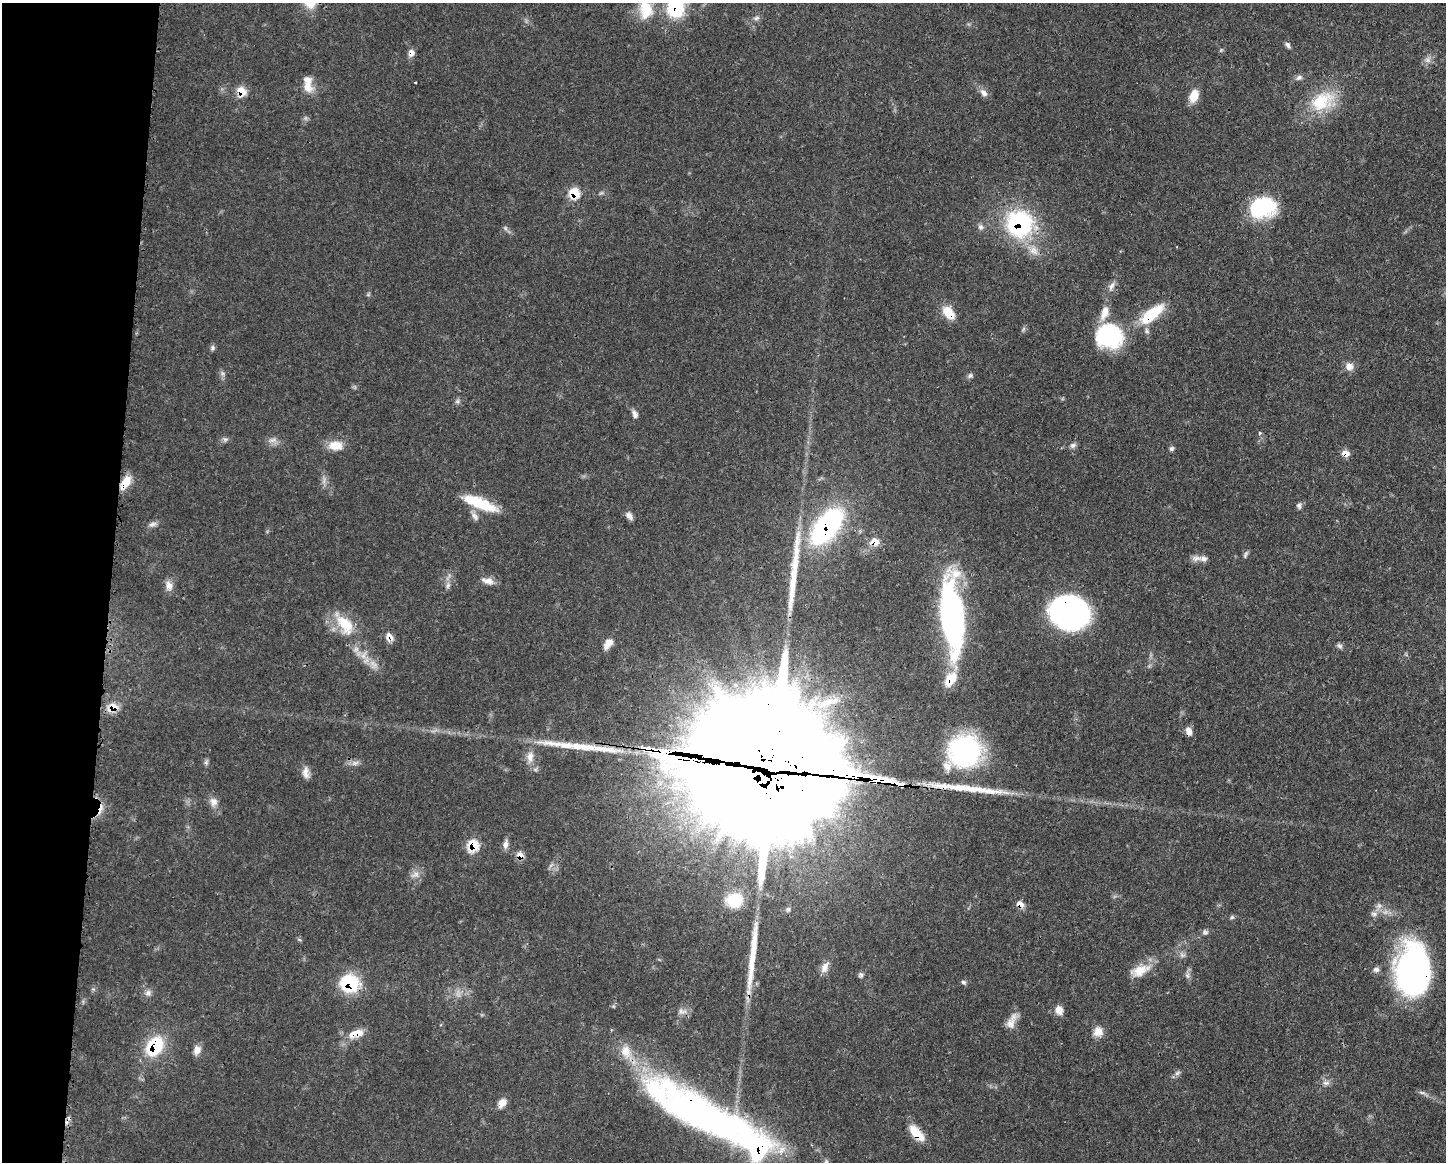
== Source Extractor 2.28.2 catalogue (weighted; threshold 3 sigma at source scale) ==
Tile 7 of 3 x 4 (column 1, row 3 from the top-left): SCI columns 118-1561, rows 1161-2320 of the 4678 x 4645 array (HDU 1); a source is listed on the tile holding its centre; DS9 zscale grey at full resolution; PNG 1448 x 1164 px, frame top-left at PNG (2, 3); no overlay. Shown black and unused: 8% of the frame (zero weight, under 3 of 4 exposures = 1% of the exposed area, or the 3 px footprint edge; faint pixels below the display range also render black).
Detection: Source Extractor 2.28.2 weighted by HDU 2 'WHT'; one run over the whole footprint, this tile lists its part. Background 0.0581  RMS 0.0033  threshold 0.015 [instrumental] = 3 sigma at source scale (4.5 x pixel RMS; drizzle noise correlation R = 1.50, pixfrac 1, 0.05/0.05 arcsec/px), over >= 5 px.
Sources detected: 123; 2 too faint to see at this stretch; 3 inside a brighter object's white glare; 2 cosmic-ray / hot-pixel residue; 5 long thin detections or spike segments (spike, bleed or trail) — not listed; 9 inside a brighter listed object's ellipse — not listed separately; the other 102 listed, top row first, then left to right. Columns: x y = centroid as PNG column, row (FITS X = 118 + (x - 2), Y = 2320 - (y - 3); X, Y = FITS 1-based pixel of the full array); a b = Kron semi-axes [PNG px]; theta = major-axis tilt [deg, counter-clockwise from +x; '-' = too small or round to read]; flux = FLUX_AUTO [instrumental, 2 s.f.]
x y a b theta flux
675 6 24 17 88 23
646 9 28 18 -85 9
756 18 9 5 27 0.92
1288 45 9 5 -57 0.96
411 53 9 8 - 1.7
1428 60 9 8 - 1.7
1299 77 9 7 23 1.2
307 87 19 13 -43 4.1
241 91 8 7 - 6.7
984 93 12 7 -43 1.8
1194 96 12 8 69 5.9
1322 101 37 24 29 16
574 193 8 7 - 11
1263 207 28 20 15 25
1019 223 17 17 - 59
981 227 9 7 -89 1.2
505 228 6 6 - 0.7
1034 250 15 11 -44 3.8
1111 286 13 7 68 1.9
948 313 19 11 -53 5.6
1152 314 35 13 39 14
1023 329 7 4 70 0.6
1109 336 30 27 -15 31
213 348 7 6 - 0.82
1349 366 10 10 - 2.5
222 373 8 4 -72 0.81
970 375 8 6 24 0.83
457 401 7 5 45 0.79
635 414 10 6 -67 1.4
1259 433 4 4 - 0.67
226 439 7 4 18 0.75
273 440 11 6 -1 1.7
335 445 19 12 -1 4.9
1073 445 8 7 - 1.1
1171 448 6 6 - 0.76
1346 453 8 6 -20 3
125 483 17 8 59 5.7
480 503 40 11 -22 14
1299 506 8 6 83 0.98
475 516 13 7 -50 1.7
629 516 11 6 -53 1.6
152 524 12 6 17 1.3
827 526 33 17 51 75
875 542 8 7 - 4.5
1245 555 10 5 70 0.76
1196 558 15 8 7 1.9
488 581 17 8 -15 2.5
448 585 10 6 79 1.2
169 586 13 9 -76 2.4
1069 611 32 27 -16 110
952 617 81 23 -85 83
345 624 37 18 -55 13
389 637 11 9 -50 2.3
608 644 14 8 51 3
1339 646 9 6 -40 0.89
363 656 10 7 76 2
113 707 11 9 12 5.3
1189 731 10 7 -66 2.1
645 748 6 3 -8 35
603 749 58 8 -7 12
664 751 13 4 -5 150
964 751 37 36 - 50
530 757 15 9 83 3.1
206 762 7 5 70 0.74
355 763 11 6 7 1.6
772 765 61 30 -9 30000
306 773 16 8 -80 2.2
214 802 13 10 -71 2.5
505 844 12 7 79 1.6
473 846 9 8 - 10
520 856 8 6 -38 3.1
415 875 14 7 26 2
734 900 17 15 10 10
1020 904 8 7 - 2.5
1379 906 9 7 44 1.5
1374 914 9 6 -12 1.2
1232 917 6 5 - 0.61
1205 932 9 5 -26 0.88
299 939 6 4 -20 0.46
1182 955 7 5 -45 0.95
825 967 16 8 61 2.5
1376 969 8 7 - 1.3
1413 970 53 34 -90 91
1140 971 29 13 22 6.4
861 975 8 6 -70 0.85
1187 975 8 6 -89 1.1
963 982 7 5 -31 0.68
349 983 20 18 -5 18
148 993 10 8 17 1.5
1059 1010 11 8 -73 2.8
682 1011 13 7 -11 1.7
1012 1021 24 10 68 3.5
1098 1031 12 12 - 3.3
356 1034 21 10 17 5
155 1046 20 16 54 19
197 1050 12 9 70 2.4
1177 1073 9 5 36 0.96
1326 1083 9 6 1 1.3
1422 1092 10 4 -11 0.87
502 1103 11 8 53 2.7
707 1116 143 34 -28 160
917 1133 19 8 -48 8.1
Overlapping masked pixels (flux is a lower limit): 29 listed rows (the first 20) at x y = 675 6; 411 53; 241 91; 574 193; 1019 223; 948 313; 1152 314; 1346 453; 125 483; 827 526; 875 542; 1069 611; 345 624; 389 637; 113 707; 1189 731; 645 748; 603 749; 664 751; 772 765
Isophote crosses this tile's border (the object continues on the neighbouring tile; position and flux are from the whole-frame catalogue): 3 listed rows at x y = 675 6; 646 9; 707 1116